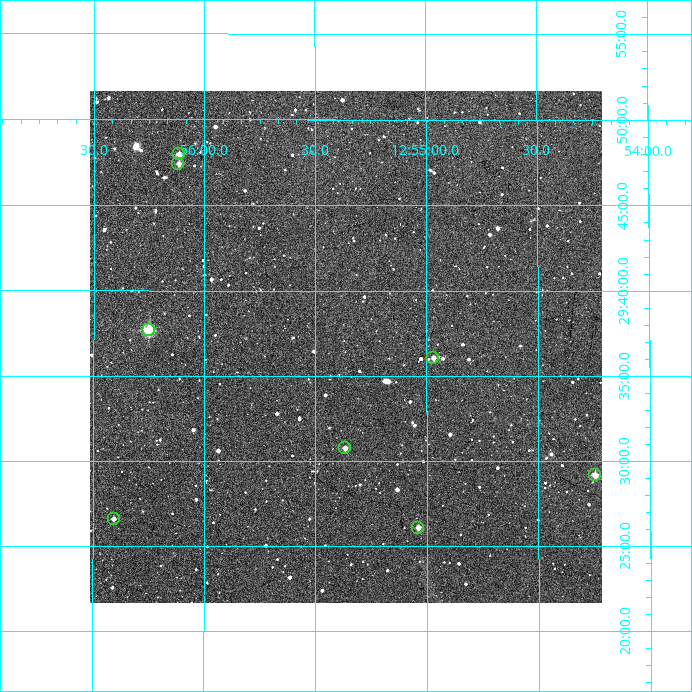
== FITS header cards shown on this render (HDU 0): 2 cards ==
NAXIS1  =                  512
NAXIS2  =                  512

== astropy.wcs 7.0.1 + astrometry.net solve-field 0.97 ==
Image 512 x 512 px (HDU 0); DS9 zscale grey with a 90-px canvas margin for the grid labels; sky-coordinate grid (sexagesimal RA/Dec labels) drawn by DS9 from the SOLVED WCS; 8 Tycho-2 reference stars matched to detected sources circled (green)
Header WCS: RA---TAN/DEC--TAN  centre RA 12:55:22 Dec +29:37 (193.84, +29.61 deg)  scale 3.52 arcsec/px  FOV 30.0' x 30.0'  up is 0 deg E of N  parity normal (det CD < 0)
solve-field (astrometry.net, Tycho-2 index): VERIFIED the header's WCS against the Tycho-2 star catalogue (verified at 2 index scales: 8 matches each, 0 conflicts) and refined it, rather than solving blind
Solved WCS: RA---TAN-SIP/DEC--TAN-SIP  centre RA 12:55:22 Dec +29:37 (193.84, +29.61 deg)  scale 3.52 arcsec/px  FOV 30.0' x 30.0'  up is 0 deg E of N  parity normal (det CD < 0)
The solver's refit moves the header's centre by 0.65 arcsec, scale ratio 1.001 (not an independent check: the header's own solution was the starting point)
Tycho-2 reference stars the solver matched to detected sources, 8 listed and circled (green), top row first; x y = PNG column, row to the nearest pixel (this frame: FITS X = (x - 94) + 1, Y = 512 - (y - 91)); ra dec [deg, ICRS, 3 dp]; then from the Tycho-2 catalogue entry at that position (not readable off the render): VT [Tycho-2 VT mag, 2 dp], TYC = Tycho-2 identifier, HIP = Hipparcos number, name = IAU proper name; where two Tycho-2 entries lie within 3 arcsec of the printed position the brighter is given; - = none
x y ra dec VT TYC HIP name
183 154 194.028 +29.800 11.99 1995-962-1 - -
182 164 194.029 +29.790 12.55 1995-724-1 - -
153 330 194.062 +29.628 9.36 1995-948-1 63138 -
437 358 193.742 +29.601 12.33 1995-1255-1 - -
349 448 193.841 +29.513 11.82 1995-1355-1 - -
599 475 193.562 +29.486 11.44 1995-1383-1 - -
118 519 194.101 +29.444 11.76 1995-192-1 - -
422 528 193.760 +29.435 12.48 1995-1358-1 - -